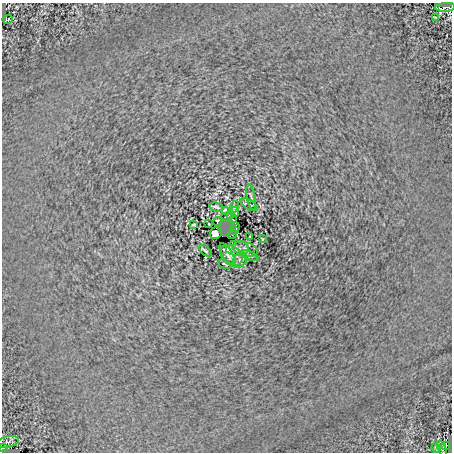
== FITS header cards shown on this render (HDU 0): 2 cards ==
NAXIS1  =                  450
NAXIS2  =                  450

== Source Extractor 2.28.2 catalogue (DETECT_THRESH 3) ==
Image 450 x 450 px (HDU 0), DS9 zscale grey, 1 PNG px = 1 image px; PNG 454 x 454 px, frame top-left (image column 1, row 450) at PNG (2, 3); each listed source drawn as its Kron ellipse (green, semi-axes under 4 px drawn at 4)
Background 5.65e-04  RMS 0.093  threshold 0.279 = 3 sigma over >= 5 px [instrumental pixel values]
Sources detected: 34; all 34 listed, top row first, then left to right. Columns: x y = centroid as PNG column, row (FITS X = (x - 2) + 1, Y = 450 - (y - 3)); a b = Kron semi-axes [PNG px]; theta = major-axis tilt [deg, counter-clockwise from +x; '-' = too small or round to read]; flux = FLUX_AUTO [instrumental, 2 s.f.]
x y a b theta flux
445 7 10 3 4 9.8
436 18 4 3 - 7.7
7 19 5 2 - 8.1
251 197 13 3 -79 8.9
249 205 10 4 -30 14
217 207 7 2 -15 12
234 207 6 3 72 5.8
225 210 4 3 - 7.8
235 212 5 2 - 3.8
230 215 3 2 - 3.8
227 217 5 2 - 4.7
233 220 3 2 - 6.6
217 222 5 3 - 13
209 224 3 2 - 3.7
194 225 4 3 - 7.9
236 227 4 2 - 8.6
235 231 3 2 - 3.1
216 233 6 5 - 72
232 235 4 2 - 5.1
250 236 3 2 - 3.6
262 239 4 2 - 4.6
237 248 11 7 3 33
245 249 12 7 -15 27
206 251 7 3 -39 9.4
228 255 13 5 -60 22
231 255 12 9 -38 43
249 255 10 3 -23 9.2
240 260 8 6 55 16
224 264 6 2 -26 6.2
8 442 11 5 13 21
445 445 3 2 - 3.9
3 448 3 2 - 5.3
436 448 5 3 - 5.7
442 449 8 4 -69 9.9
At the frame edge (FLAGS 8, measured only in part): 1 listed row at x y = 3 448